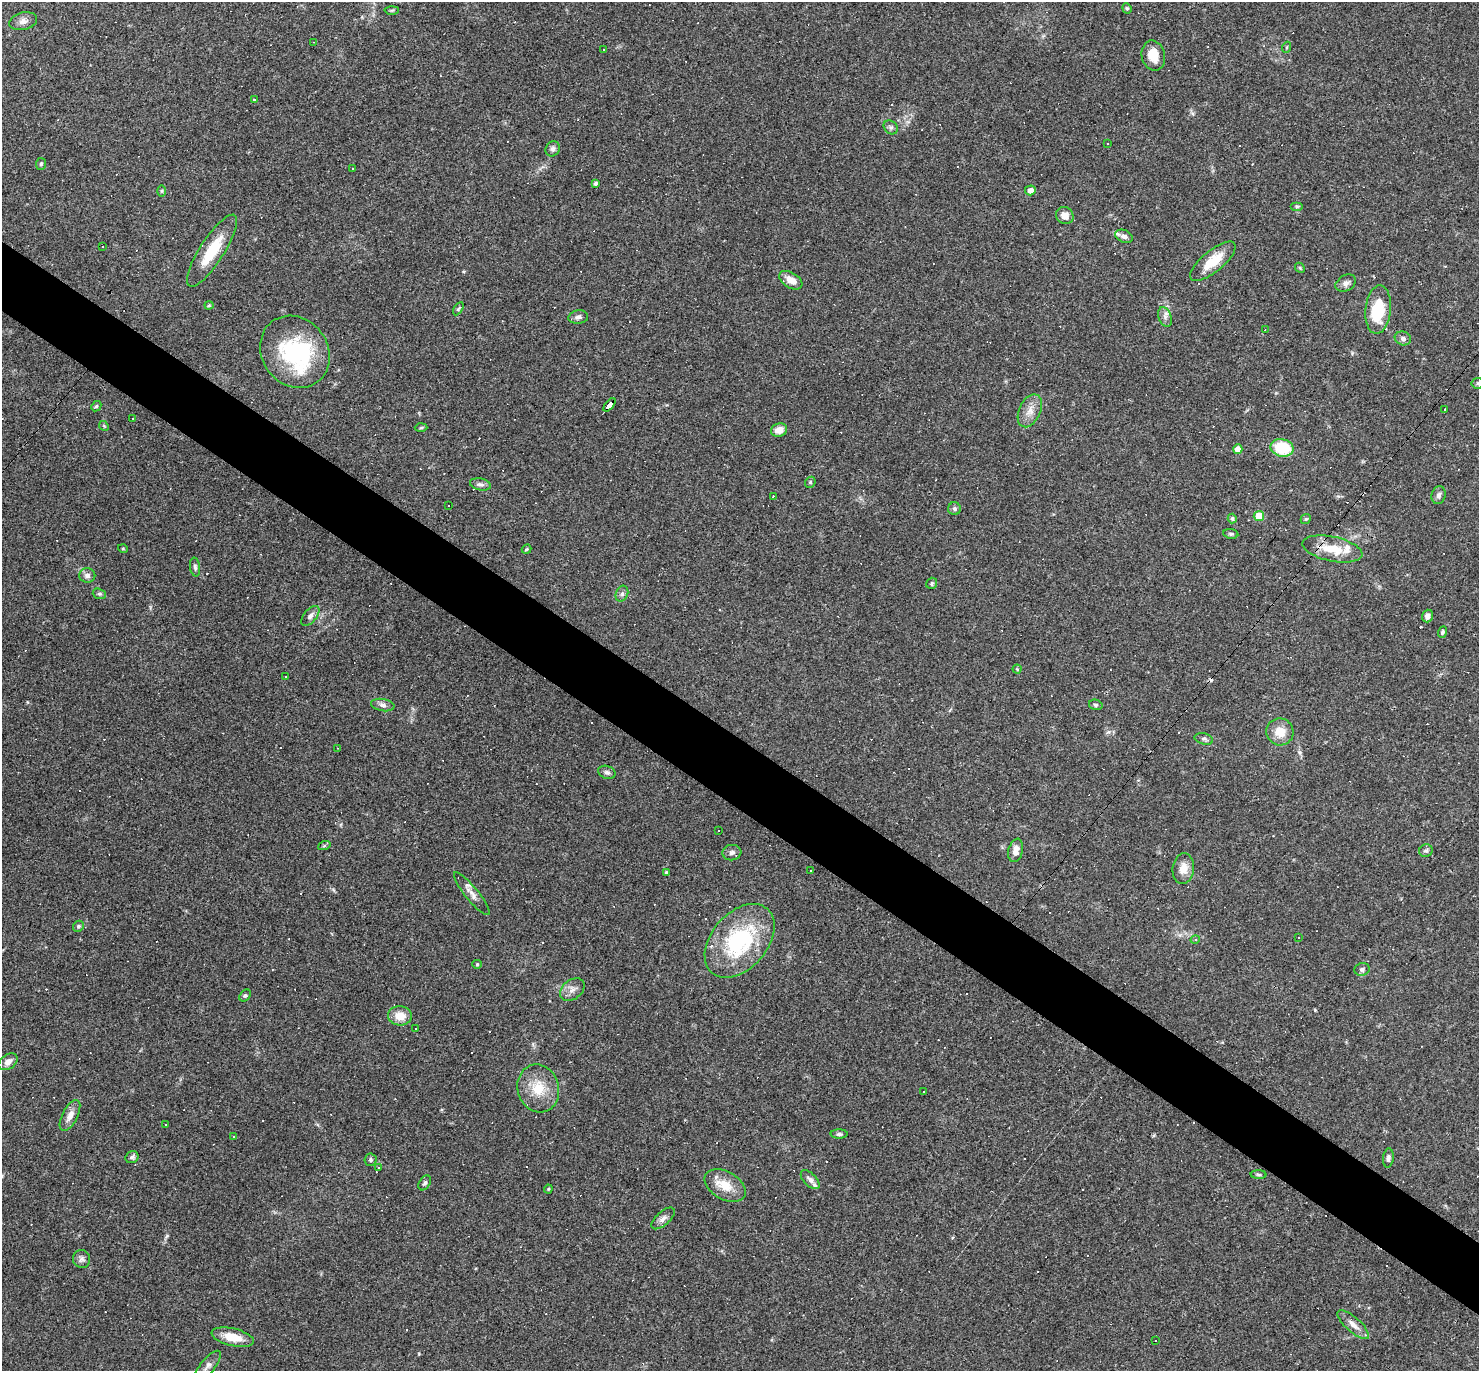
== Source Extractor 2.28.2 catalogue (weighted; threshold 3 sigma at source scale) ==
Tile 6 of 4 x 4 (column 2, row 2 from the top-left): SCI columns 1478-2954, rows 2887-4255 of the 5908 x 5913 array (HDU 1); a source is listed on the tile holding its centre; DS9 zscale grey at full resolution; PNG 1481 x 1373 px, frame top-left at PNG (2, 2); each listed source drawn as its Kron ellipse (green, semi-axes under 4 px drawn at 4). Shown black and unused: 5% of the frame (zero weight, under 3 of 4 exposures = <1% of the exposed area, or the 3 px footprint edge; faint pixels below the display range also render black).
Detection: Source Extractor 2.28.2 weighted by HDU 2 'WHT'; one run over the whole footprint, this tile lists its part. Background 0.0489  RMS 0.0047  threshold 0.0211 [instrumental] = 3 sigma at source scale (4.5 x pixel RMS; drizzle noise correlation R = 1.50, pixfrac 1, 0.05/0.05 arcsec/px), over >= 5 px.
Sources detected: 208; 1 inside a brighter object's white glare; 87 cosmic-ray / hot-pixel residue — neither listed nor drawn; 6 inside a brighter listed object's ellipse — not listed separately; the other 114 listed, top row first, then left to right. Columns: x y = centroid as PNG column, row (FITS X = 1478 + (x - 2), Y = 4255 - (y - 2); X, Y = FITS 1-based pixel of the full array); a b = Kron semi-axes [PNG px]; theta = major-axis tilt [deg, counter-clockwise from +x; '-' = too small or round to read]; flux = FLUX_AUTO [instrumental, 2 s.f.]
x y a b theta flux
1127 8 5 4 - 0.63
392 10 7 3 1 0.58
23 21 14 8 13 2.9
313 42 3 2 - 0.27
1287 47 5 3 - 0.45
603 49 3 3 - 0.56
1153 56 15 11 -77 7.1
255 100 3 3 - 5.4
891 127 8 6 -43 1.2
1108 143 3 2 - 0.43
553 149 8 7 - 1.5
41 164 6 5 - 0.76
352 169 3 3 - 0.88
595 183 4 3 - 1.1
1030 190 5 5 - 2.7
162 191 6 4 90 0.61
1297 206 6 4 0 0.66
1065 215 9 8 - 4
1124 236 9 6 -23 1.8
102 246 3 2 - 0.44
212 251 42 12 57 16
1213 261 28 10 39 11
1300 268 6 4 -46 0.53
791 280 13 7 -32 4.5
1346 283 11 7 31 2.1
209 305 4 4 - 0.56
458 309 7 4 59 0.76
1378 310 24 13 84 19
578 317 10 6 6 1.6
1165 317 10 6 -71 1.9
1265 330 3 3 - 0.44
1403 338 8 6 -19 1.5
295 352 38 33 -53 50
1478 383 6 5 - 0.74
609 405 8 4 50 68
96 406 6 4 43 0.58
1445 409 3 2 - 0.33
1030 411 17 10 65 4.7
133 418 2 2 - 0.27
104 426 5 4 - 0.53
421 428 6 4 2 0.6
779 430 8 6 19 4.7
1282 448 11 8 -13 19
1238 449 4 4 - 4.2
810 482 6 5 - 0.65
480 484 10 6 -12 1.6
1439 495 9 7 73 1.8
773 496 3 3 - 1
448 506 2 2 - 0.42
954 509 6 6 - 1.1
1259 516 5 5 - 13
1232 518 5 4 - 0.89
1306 519 5 4 - 0.56
1231 534 7 5 -9 0.87
123 549 5 3 - 0.41
526 549 5 4 - 0.51
1332 549 30 12 -12 12
195 567 9 5 -84 1.1
87 575 8 7 - 1.9
932 583 6 5 - 0.82
99 594 7 5 -20 0.76
622 594 8 6 70 1.2
310 616 12 6 50 1.9
1428 616 6 5 - 1.7
1442 632 5 4 - 0.82
1017 669 4 4 - 0.5
285 676 2 2 - 0.3
383 705 12 6 -9 1.9
1096 705 7 5 -15 0.99
1280 732 14 13 - 6.9
1204 739 9 5 -15 1.2
337 748 2 2 - 0.23
607 772 9 6 -17 1.3
719 830 3 2 - 0.36
324 846 6 4 19 0.64
1016 850 12 7 76 3.7
1426 851 7 6 - 1
732 853 9 7 8 1.9
1183 869 15 10 82 5
810 870 2 2 - 0.38
666 872 3 3 - 0.62
472 894 27 6 -51 3.5
78 926 6 5 - 0.72
1298 937 3 3 - 0.47
1195 940 5 3 - 0.46
740 941 42 28 49 48
477 964 5 4 - 0.5
1362 969 8 6 16 1.4
572 989 14 9 37 3.2
245 995 7 5 48 0.82
400 1016 12 9 -3 6.2
416 1029 2 2 - 0.51
8 1062 10 7 37 2.9
538 1088 24 20 -73 12
923 1092 3 3 - 15
70 1116 17 7 63 3.8
165 1124 3 2 - 0.44
839 1134 8 4 0 1.1
233 1136 3 3 - 0.4
132 1157 7 5 27 1.2
1388 1158 9 5 83 1.3
370 1160 6 6 - 0.97
379 1168 3 3 - 5.1
1259 1175 8 4 -2 0.75
810 1180 12 6 -45 1.9
425 1183 8 5 57 1.1
725 1185 22 14 -29 8.3
548 1189 4 4 - 0.47
663 1218 14 6 41 2.2
81 1259 9 8 - 1.7
1353 1325 20 7 -42 3.8
233 1337 21 8 -13 9
1155 1341 3 3 - 1.5
208 1366 18 7 50 2.5
Overlapping masked pixels (flux is a lower limit): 1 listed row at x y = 609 405
Isophote crosses this tile's border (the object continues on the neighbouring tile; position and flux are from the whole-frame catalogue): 1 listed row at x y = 1478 383